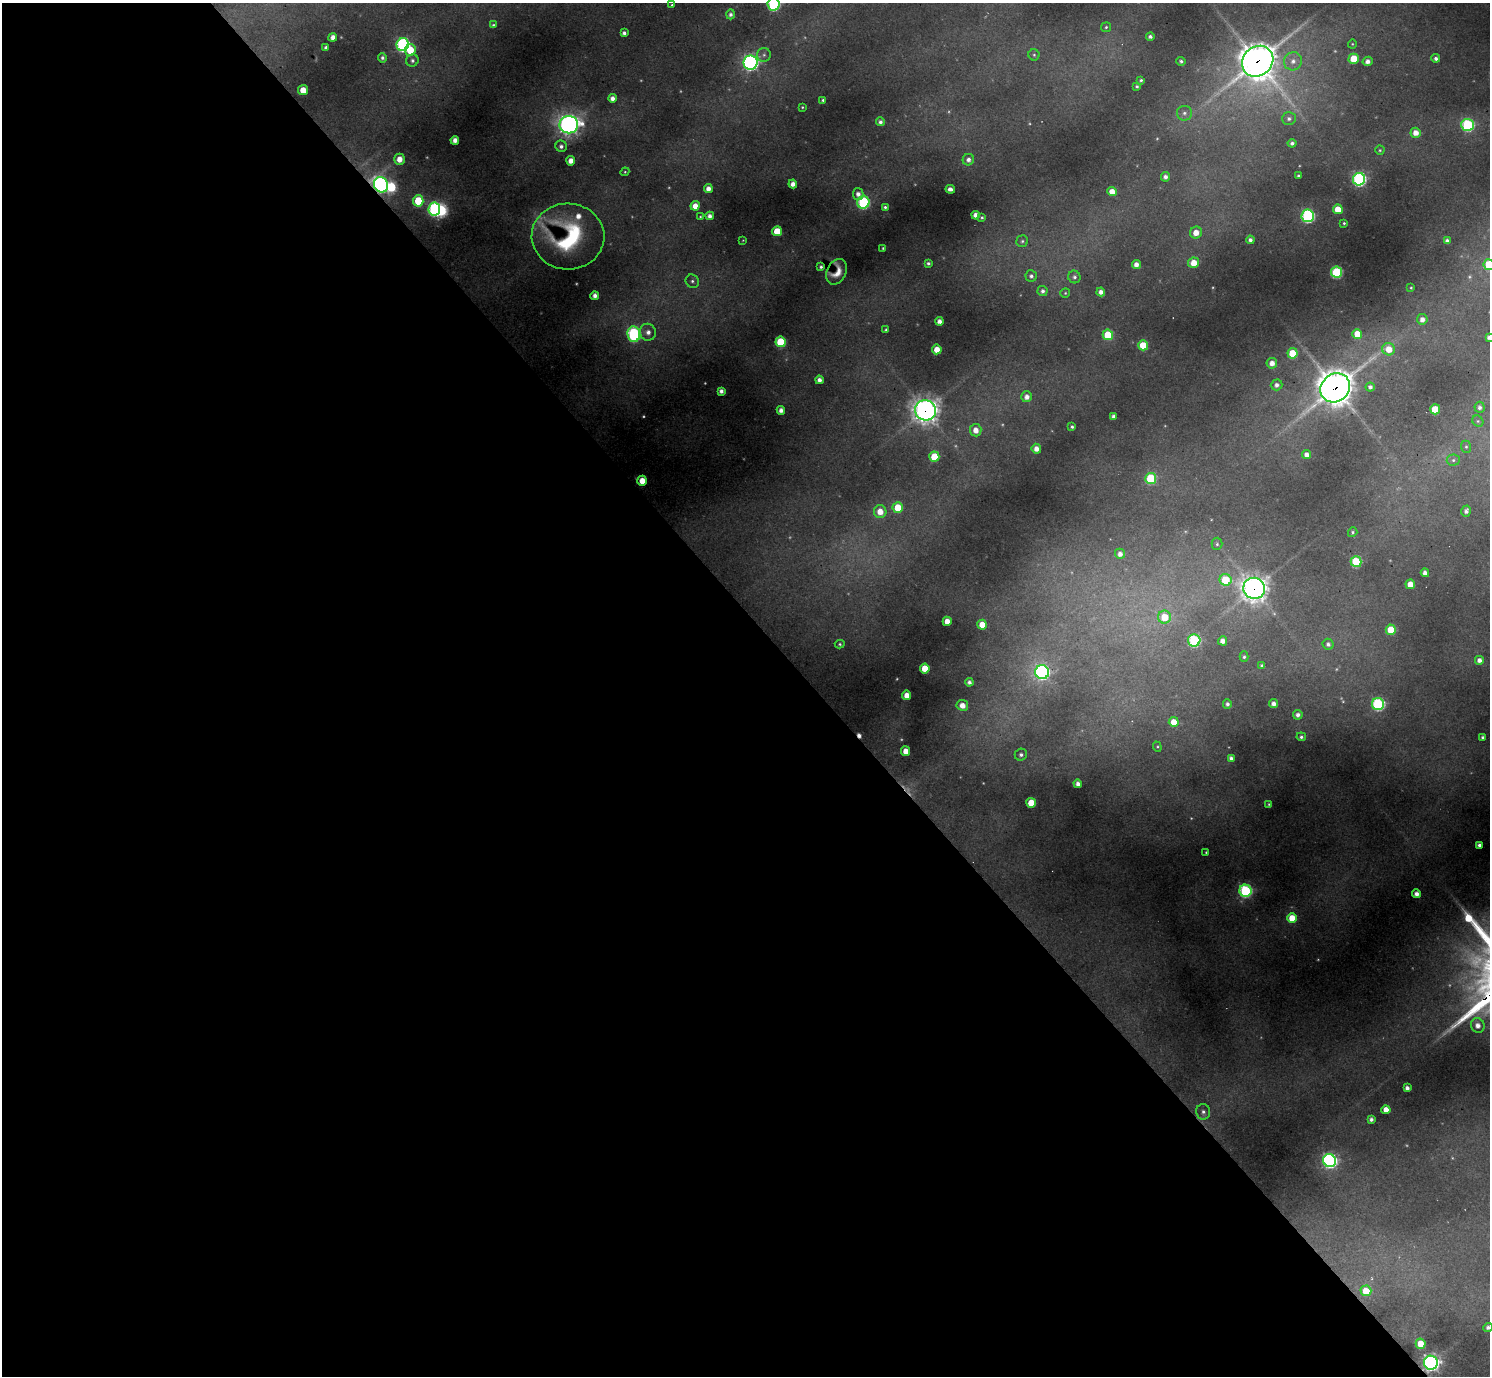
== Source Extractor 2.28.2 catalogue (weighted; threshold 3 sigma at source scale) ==
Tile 9 of 4 x 4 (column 1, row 3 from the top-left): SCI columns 1-1488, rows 1670-3043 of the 5951 x 5947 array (HDU 1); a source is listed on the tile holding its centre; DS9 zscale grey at full resolution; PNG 1492 x 1378 px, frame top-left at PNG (2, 3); each listed source drawn as its Kron ellipse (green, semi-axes under 4 px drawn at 4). Shown black and unused: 55% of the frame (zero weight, under 2 of 3 exposures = <1% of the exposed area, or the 3 px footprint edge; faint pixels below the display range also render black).
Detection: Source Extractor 2.28.2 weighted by HDU 2 'WHT'; one run over the whole footprint, this tile lists its part. Background 0.385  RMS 0.013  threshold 0.0569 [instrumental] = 3 sigma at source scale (4.5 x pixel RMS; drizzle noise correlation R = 1.50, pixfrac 1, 0.05/0.05 arcsec/px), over >= 5 px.
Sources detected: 196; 14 too faint to see at this stretch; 2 inside a brighter object's white glare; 1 cosmic-ray / hot-pixel residue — neither listed nor drawn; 1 inside a brighter listed object's ellipse — not listed separately; the other 178 listed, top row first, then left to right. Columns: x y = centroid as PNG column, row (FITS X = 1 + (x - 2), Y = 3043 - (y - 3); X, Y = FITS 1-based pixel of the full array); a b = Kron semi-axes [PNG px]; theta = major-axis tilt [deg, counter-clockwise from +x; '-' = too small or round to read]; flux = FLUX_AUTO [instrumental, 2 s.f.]
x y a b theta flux
773 4 6 6 - 200
672 5 3 2 - 1.2
731 14 5 4 - 4.1
493 25 4 3 - 2
1106 27 5 5 - 2.2
624 33 4 4 - 3.9
333 37 4 4 - 7.8
1150 37 4 4 - 4
1352 44 4 4 - 1.4
403 45 6 6 - 280
326 48 4 4 - 4.7
410 50 6 5 - 34
764 55 7 7 - 4.3
1034 55 5 5 - 2.4
382 58 4 4 - 3.4
1436 58 4 4 - 3.9
1354 59 5 5 - 39
412 60 6 6 - 3.9
1181 61 4 4 - 2.8
1258 61 16 14 42 2600
1293 61 9 8 - 9.1
1368 61 5 4 - 7.4
751 63 7 7 - 430
1141 80 4 3 - 2.3
1137 86 4 3 - 2.1
303 90 5 5 - 23
612 98 4 4 - 7.6
823 100 3 3 - 2
802 107 3 3 - 1.3
1184 113 7 7 - 5
1289 119 7 6 - 4.1
880 122 4 4 - 3.9
569 125 9 8 - 700
1468 125 6 6 - 170
1416 133 5 5 - 12
455 140 4 4 - 8.8
1292 143 4 4 - 3.9
561 146 6 5 - 4.5
1380 150 4 4 - 1.7
399 159 5 5 - 14
968 160 6 5 - 5.8
571 161 4 4 - 12
625 172 4 4 - 1.4
1298 176 4 3 - 2
1165 177 5 4 - 5.6
1359 179 6 6 - 270
793 184 4 4 - 8.2
381 185 8 7 - 400
708 189 4 4 - 8.7
950 189 5 4 - 5.8
1112 192 5 4 - 14
858 194 6 5 - 7
418 201 6 5 - 48
863 202 6 6 - 170
695 206 5 4 - 14
885 207 3 3 - 2.4
434 209 7 6 - 240
1338 209 5 5 - 26
976 215 4 4 - 10
710 216 4 4 - 6.1
1308 216 6 6 - 230
700 217 3 3 - 1.2
982 217 3 3 - 1.9
1344 223 3 3 - 1.4
777 231 5 5 - 33
1196 233 6 6 - 15
568 236 36 33 -2 140
743 240 3 2 - 0.79
1250 240 4 4 - 4.7
1022 241 6 5 - 2.9
1447 241 4 4 - 5
883 248 3 3 - 1.5
928 263 4 3 - 2.9
1194 263 5 5 - 20
1136 264 4 4 - 8.1
1489 265 5 5 - 77
821 267 3 3 - 2.5
837 272 13 9 64 13
1337 272 5 5 - 140
1031 276 6 6 - 3.9
1074 277 6 6 - 4.1
692 281 7 6 - 4
1411 288 3 2 - 1.2
1043 291 5 5 - 4.2
1101 292 4 4 - 7.4
1065 293 5 5 - 1.6
595 296 4 4 - 6.8
1422 319 5 5 - 7.7
939 321 4 4 - 7.2
886 330 4 3 - 2.8
648 332 8 8 - 9.2
634 334 8 6 -84 230
1357 334 5 5 - 26
1108 335 5 5 - 57
1489 337 4 4 - 4.7
781 342 5 5 - 71
1143 345 5 5 - 37
937 349 5 4 - 18
1389 349 6 6 - 20
1293 353 5 5 - 38
1272 363 5 5 - 11
819 380 4 4 - 6.9
1277 385 6 5 - 5.5
1370 387 4 4 - 3.9
1335 388 15 13 40 2100
721 391 4 4 - 5.2
1027 397 5 5 - 8.4
1479 407 5 5 - 4.5
1435 409 5 5 - 46
781 410 4 4 - 7.2
925 410 10 10 - 1100
1114 416 4 4 - 5
1478 421 6 5 - 2.3
1072 427 3 3 - 2.5
976 430 6 5 - 12
1466 447 6 5 - 2.3
1036 449 5 5 - 9.9
1307 455 4 4 - 9
934 457 5 5 - 39
1453 460 6 5 - 3.3
1151 478 5 5 - 85
642 481 5 4 - 21
898 507 5 5 - 32
1466 511 5 4 - 5
880 512 6 6 - 18
1353 532 5 4 - 2.3
1217 544 6 5 - 2.7
1120 554 5 5 - 7.2
1356 562 5 5 - 99
1425 573 4 4 - 7.9
1225 580 6 6 - 64
1410 584 4 4 - 18
1254 588 11 10 - 1100
1165 617 6 6 - 35
947 621 5 4 - 14
982 625 5 4 - 19
1391 630 5 5 - 42
1194 640 6 6 - 150
1223 641 4 4 - 8.8
840 644 5 4 - 1.8
1328 644 5 5 - 4.2
1244 657 5 4 - 2.4
1479 660 4 4 - 6.9
1262 666 4 3 - 2.7
925 668 5 5 - 29
1042 672 7 7 - 390
969 682 4 4 - 5
907 695 5 4 - 16
1227 704 5 4 - 4.2
1273 704 4 4 - 7.3
1378 704 6 6 - 210
962 705 6 5 - 13
1298 715 5 5 - 5.8
1174 722 5 5 - 17
1301 737 5 4 - 3
1483 737 4 3 - 3.6
1157 747 5 4 - 1.6
906 751 5 4 - 15
1021 755 6 6 - 4.4
1231 758 4 4 - 5
1078 784 4 4 - 6.2
1031 803 5 5 - 32
1269 804 3 3 - 1.6
1479 845 4 4 - 3.7
1206 852 3 2 - 1.2
1245 891 6 6 - 200
1416 894 4 4 - 8
1292 918 5 5 - 26
1478 1025 7 7 - 10
1407 1088 4 4 - 5.6
1386 1110 4 4 - 13
1203 1112 8 7 - 5.2
1371 1119 4 4 - 4.6
1330 1161 6 6 - 370
1366 1291 5 5 - 29
1488 1327 4 4 - 5
1421 1344 5 5 - 28
1431 1363 7 7 - 620
Overlapping masked pixels (flux is a lower limit): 6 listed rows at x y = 1258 61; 381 185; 1335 388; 925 410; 1254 588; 1431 1363
Isophote crosses this tile's border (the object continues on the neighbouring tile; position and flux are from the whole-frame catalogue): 4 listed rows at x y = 773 4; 1489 265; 1489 337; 1488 1327
Unlisted compact peaks at least as high as the median listed source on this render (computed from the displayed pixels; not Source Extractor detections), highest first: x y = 1469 919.